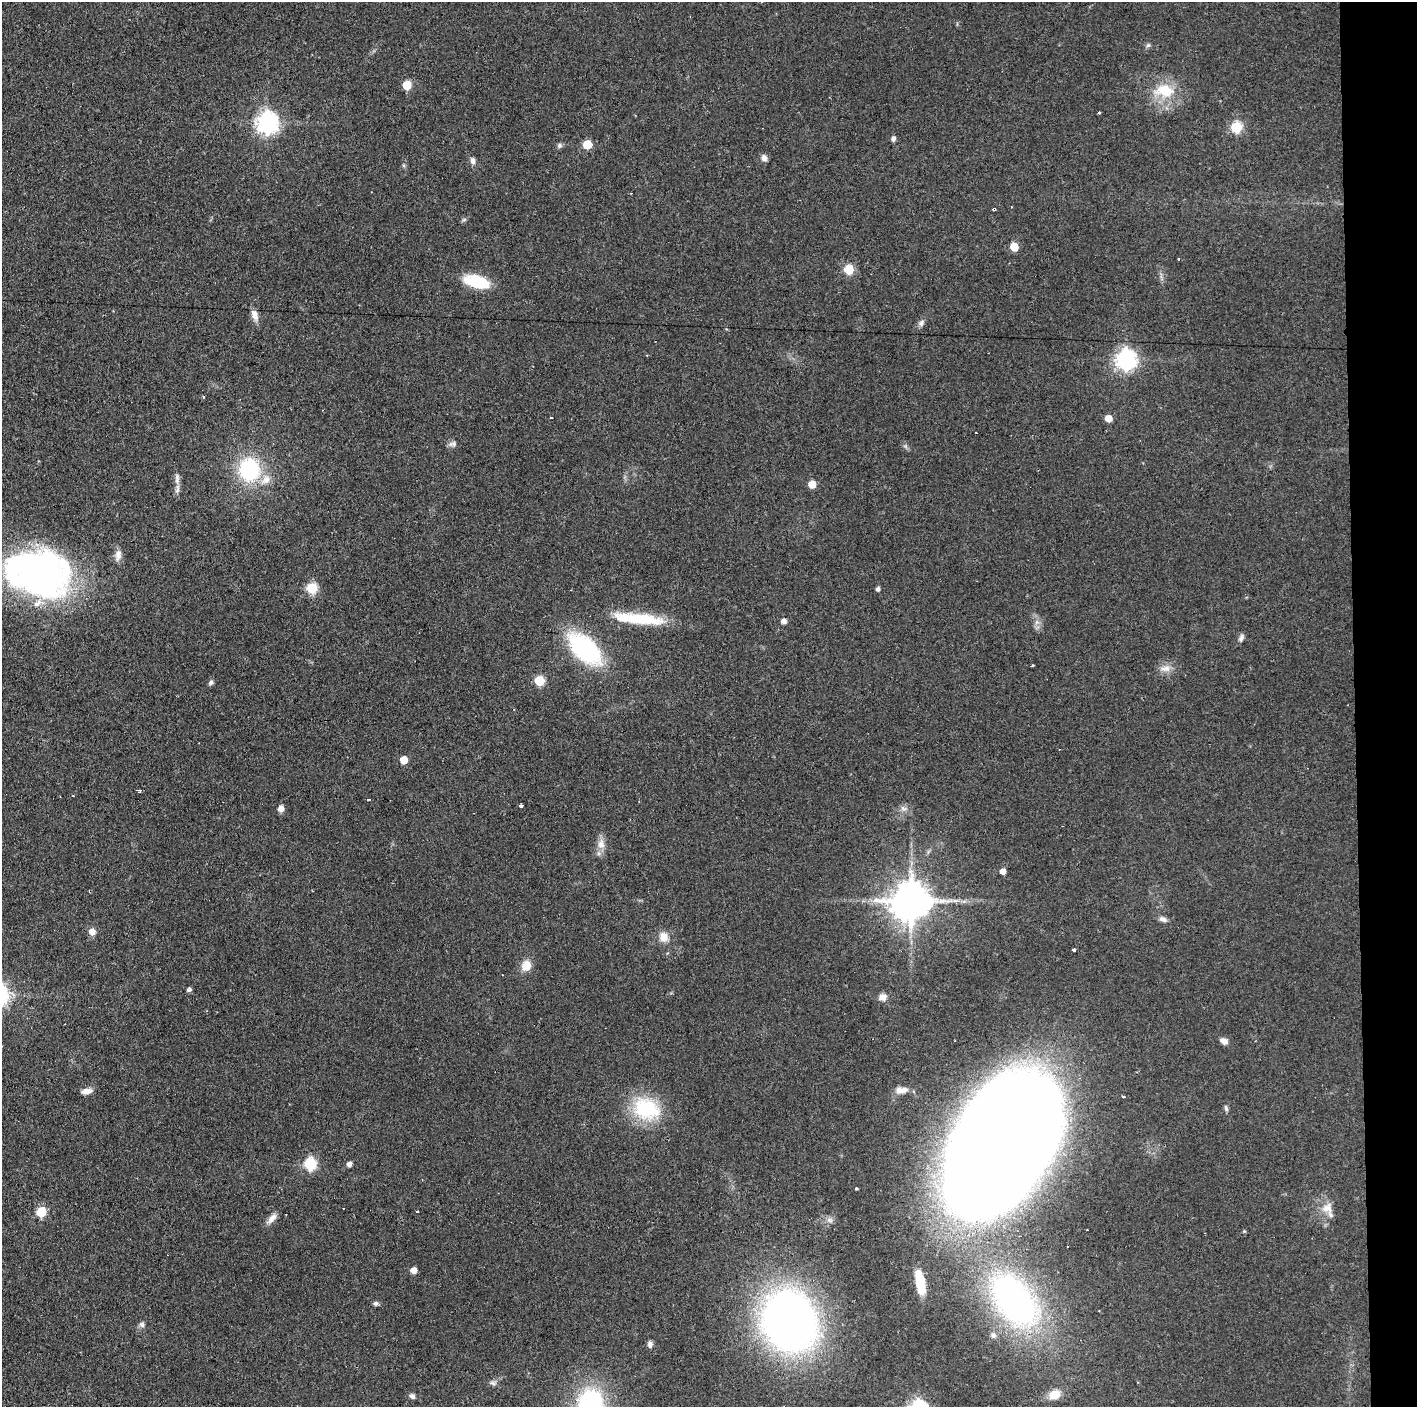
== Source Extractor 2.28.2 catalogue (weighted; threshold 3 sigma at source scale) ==
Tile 6 of 3 x 3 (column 3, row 2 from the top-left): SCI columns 2833-4247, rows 1407-2811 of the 4251 x 4217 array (HDU 1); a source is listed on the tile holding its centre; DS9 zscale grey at full resolution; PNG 1419 x 1409 px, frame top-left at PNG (2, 2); no overlay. Shown black and unused: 4% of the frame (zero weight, under 2 of 3 exposures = <1% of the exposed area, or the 3 px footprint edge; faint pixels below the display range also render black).
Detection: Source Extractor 2.28.2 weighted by HDU 2 'WHT'; one run over the whole footprint, this tile lists its part. Background 0.0909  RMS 0.0064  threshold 0.0287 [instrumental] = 3 sigma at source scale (4.5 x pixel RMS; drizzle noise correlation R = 1.50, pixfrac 1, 0.05/0.05 arcsec/px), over >= 5 px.
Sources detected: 86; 4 cosmic-ray / hot-pixel residue — not listed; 1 inside a brighter listed object's ellipse — not listed separately; the other 81 listed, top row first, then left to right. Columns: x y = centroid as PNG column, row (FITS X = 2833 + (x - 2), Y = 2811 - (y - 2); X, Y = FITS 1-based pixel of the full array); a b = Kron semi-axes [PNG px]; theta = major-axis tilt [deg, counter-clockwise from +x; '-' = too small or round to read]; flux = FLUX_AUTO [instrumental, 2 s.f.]
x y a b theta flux
1148 45 6 5 - 1.3
407 85 6 5 - 20
1164 90 28 18 -7 22
1099 113 3 3 - 1.6
267 123 8 7 - 410
1236 127 6 6 - 50
893 139 7 5 87 1.8
587 144 5 5 - 24
559 145 7 7 - 1.5
764 158 8 7 - 2.8
473 161 9 6 -69 2.7
994 209 3 3 - 0.86
464 219 6 4 2 1
1014 247 5 5 - 16
849 269 5 5 - 33
476 281 31 14 -14 22
255 315 14 8 -70 4.5
921 323 10 7 51 2.3
1126 359 7 7 - 350
203 397 5 3 - 0.56
551 418 3 2 - 0.9
1109 418 5 5 - 8.4
453 444 12 7 6 2.3
249 469 21 19 -77 57
177 479 17 6 -88 3.8
812 484 5 5 - 12
118 555 15 8 82 4.2
39 573 60 42 -12 280
312 588 6 6 - 45
878 589 4 4 - 1.8
642 619 56 13 -6 32
784 621 5 5 - 3.8
1241 638 11 6 64 2.2
585 649 28 16 -40 110
1033 665 3 2 - 0.6
1165 669 15 8 4 4.9
539 681 6 6 - 29
211 683 6 5 - 1.6
404 760 5 5 - 12
139 790 4 3 - 1.8
73 796 3 3 - 0.66
368 799 3 3 - 0.86
521 805 3 3 - 80
903 808 10 5 -23 2.2
281 809 5 5 - 4.9
601 844 15 10 -85 5.6
1003 871 5 4 - 4.6
911 901 11 11 - 2100
1163 919 10 6 -19 2.8
92 932 9 9 - 3.8
664 937 14 12 -57 6.7
1074 949 3 3 - 2.5
526 966 12 10 59 8.1
189 990 5 4 - 1.7
883 997 8 7 - 4.7
1224 1041 9 7 -29 3.3
902 1090 16 8 5 5.6
86 1091 13 6 13 4
1226 1108 9 4 -72 1.4
646 1109 35 26 -22 42
1002 1145 107 61 57 3100
310 1164 6 6 - 68
349 1164 5 4 - 2.8
856 1188 3 3 - 2.9
1327 1208 16 14 17 7.9
41 1212 6 5 - 32
417 1212 3 3 - 1.3
272 1218 15 7 47 4.3
1244 1231 4 4 - 0.69
413 1270 5 5 - 5.7
920 1282 23 8 -80 20
1013 1300 60 36 -52 190
376 1303 6 6 - 1.5
790 1320 70 59 -67 300
142 1324 8 7 - 1.9
993 1335 8 7 - 2.1
650 1344 8 6 89 2
493 1383 9 6 -11 2
1054 1395 15 11 21 9.3
412 1396 8 6 -33 1.9
590 1404 28 24 84 87
Overlapping masked pixels (flux is a lower limit): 2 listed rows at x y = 994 209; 1002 1145
Isophote crosses this tile's border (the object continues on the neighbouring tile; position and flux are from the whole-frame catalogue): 1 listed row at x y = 590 1404